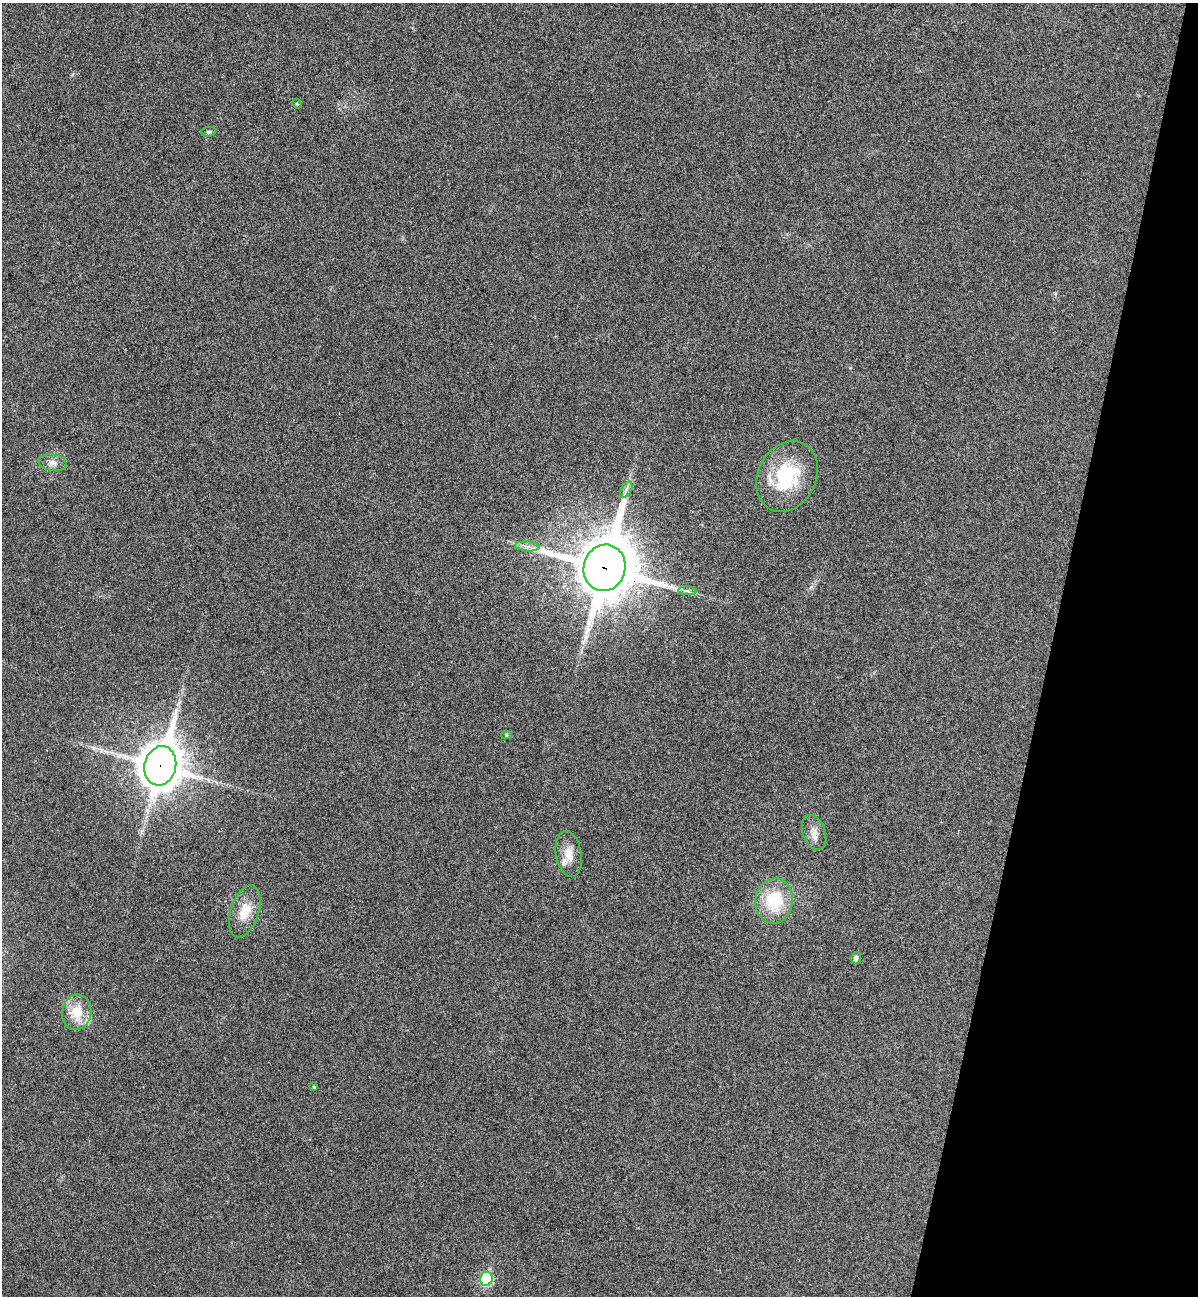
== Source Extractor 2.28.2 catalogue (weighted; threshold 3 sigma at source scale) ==
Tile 8 of 4 x 4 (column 4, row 2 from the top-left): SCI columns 3771-4966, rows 2613-3906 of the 5273 x 5220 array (HDU 1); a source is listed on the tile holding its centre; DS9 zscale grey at full resolution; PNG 1200 x 1298 px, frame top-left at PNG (2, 3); each listed source drawn as its Kron ellipse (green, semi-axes under 4 px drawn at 4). Shown black and unused: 12% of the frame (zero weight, under 3 of 4 exposures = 6% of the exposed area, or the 3 px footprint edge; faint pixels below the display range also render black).
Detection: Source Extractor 2.28.2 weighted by HDU 2 'WHT'; one run over the whole footprint, this tile lists its part. Background 0.0825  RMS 0.0079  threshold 0.0356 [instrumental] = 3 sigma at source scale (4.5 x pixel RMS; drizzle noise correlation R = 1.50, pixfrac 1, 0.05/0.05 arcsec/px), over >= 5 px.
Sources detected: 20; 2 inside a brighter listed object's ellipse — not listed separately; the other 18 listed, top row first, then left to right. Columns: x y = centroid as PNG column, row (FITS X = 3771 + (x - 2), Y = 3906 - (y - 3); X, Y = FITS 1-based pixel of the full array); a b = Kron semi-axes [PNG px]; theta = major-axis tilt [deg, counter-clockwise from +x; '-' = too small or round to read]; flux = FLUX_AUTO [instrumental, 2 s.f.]
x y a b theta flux
297 104 5 4 - 0.8
208 132 7 5 6 1.4
52 463 14 8 -10 5
787 476 37 29 63 56
626 490 8 5 59 2.6
527 546 12 5 -5 3.9
604 568 23 21 75 5100
687 591 9 3 -4 2
506 735 5 4 - 1.2
160 766 20 16 75 2300
814 832 18 11 -70 7.6
569 854 23 12 -80 11
774 901 22 18 83 38
245 911 27 14 72 17
856 958 6 5 - 3.2
77 1012 18 14 80 20
314 1087 4 4 - 1.2
486 1279 7 6 - 70
Overlapping masked pixels (flux is a lower limit): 2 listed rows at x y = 604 568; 160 766